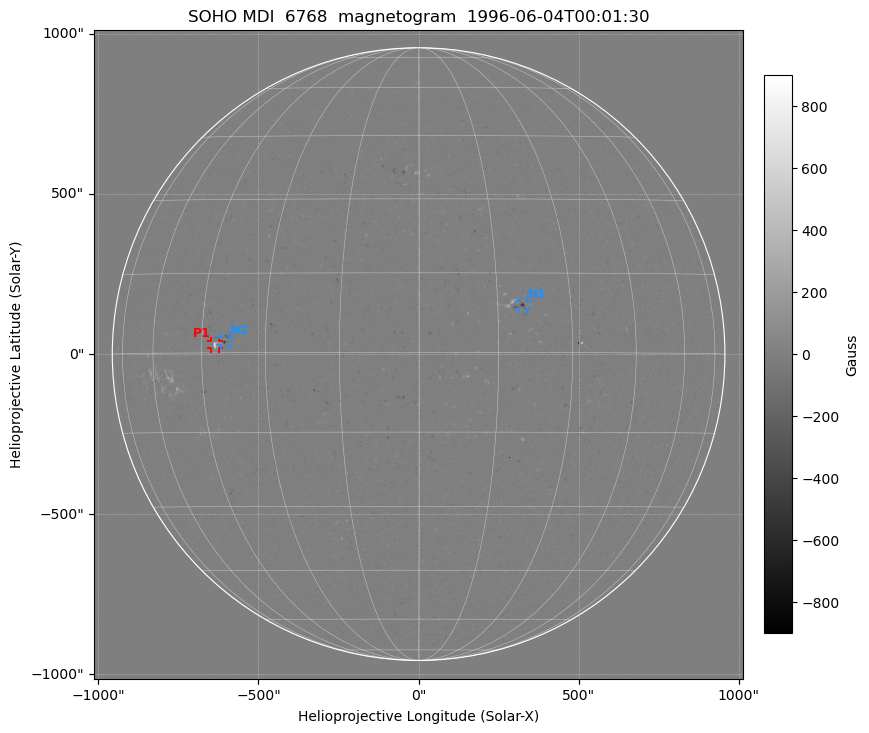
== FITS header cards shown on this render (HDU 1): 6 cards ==
TELESCOP= 'SOHO'
WAVELNTH=                 6768
DATE-OBS= '1996-06-04T00:01:30'
CTYPE1  = 'HPLN-TAN'
CTYPE2  = 'HPLT-TAN'
BUNIT   = 'Gauss'

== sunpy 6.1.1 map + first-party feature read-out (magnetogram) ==
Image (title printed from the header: SOHO MDI  6768  magnetogram  1996-06-04T00:01:30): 1024 x 1024 px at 1.98 arcsec/px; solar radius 956 arcsec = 484 px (full disc in frame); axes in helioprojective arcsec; data unit Gauss (BUNIT, on the colour bar)
Missing data: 35% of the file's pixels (6.7% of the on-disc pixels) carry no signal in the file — blank (NaN) pixels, everything outside the solar disc (off-limb pixels are blank in the file), plus 59 dropout rows across the disc (whole rows blank, in 13 bands: Ty -800..-785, -300..-290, -20..-15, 40..55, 105..115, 170..180 and 7 more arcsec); drawn neutral grey and excluded from every search
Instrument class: MAGNETOGRAM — CONTENT/DPC_OBSR says magnetogram
Display: grey scale clipped to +-900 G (the 99.5th-percentile rule alone would give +-100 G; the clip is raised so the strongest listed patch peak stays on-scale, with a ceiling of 1500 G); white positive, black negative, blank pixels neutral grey
Flux patches: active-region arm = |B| over 17 px >= 100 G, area >= 73 px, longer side >= 12 px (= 24 arcsec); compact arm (3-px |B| >= 300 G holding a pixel >= 400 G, >= 4 px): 3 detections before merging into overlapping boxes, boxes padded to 12 px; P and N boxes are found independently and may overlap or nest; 1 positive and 2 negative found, all listed = drawn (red P1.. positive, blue N1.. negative; 3 of them under ~27 arcsec drawn as corner ticks so the feature stays visible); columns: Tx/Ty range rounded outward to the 5 arcsec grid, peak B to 10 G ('>+900(sat)' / '<-900(sat)' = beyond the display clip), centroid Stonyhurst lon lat
Positive patches:
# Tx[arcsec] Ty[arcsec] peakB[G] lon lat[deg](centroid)
P1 -650..-620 15..45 +830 -42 +2
Negative patches:
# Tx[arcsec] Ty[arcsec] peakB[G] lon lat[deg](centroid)
N1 315..340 140..165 -530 +20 +9
N2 -620..-590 25..55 -690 -39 +2
Bipolar pairs (each listed P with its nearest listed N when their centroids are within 0.25 R_sun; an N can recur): P1-N2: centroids ~25 arcsec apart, P1 is east of N2